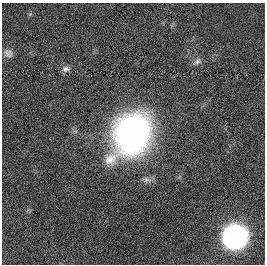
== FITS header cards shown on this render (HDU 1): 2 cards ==
NAXIS1  =                  263
NAXIS2  =                  262

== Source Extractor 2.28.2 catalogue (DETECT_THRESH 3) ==
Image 263 x 262 px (HDU 1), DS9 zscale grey, 1 PNG px = 1 image px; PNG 267 x 266 px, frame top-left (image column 1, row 262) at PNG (2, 3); no overlay
Background 0.00265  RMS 0.06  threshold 0.181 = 3 sigma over >= 5 px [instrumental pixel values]
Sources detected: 5; all 5 listed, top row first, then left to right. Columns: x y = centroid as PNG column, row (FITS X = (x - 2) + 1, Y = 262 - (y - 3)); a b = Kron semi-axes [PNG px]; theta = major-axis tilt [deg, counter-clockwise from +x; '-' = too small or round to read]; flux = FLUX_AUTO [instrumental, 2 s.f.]
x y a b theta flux
8 53 12 10 -30 21
197 61 10 7 45 16
66 69 11 8 3 17
132 134 29 22 59 2100
235 237 12 11 - 3600